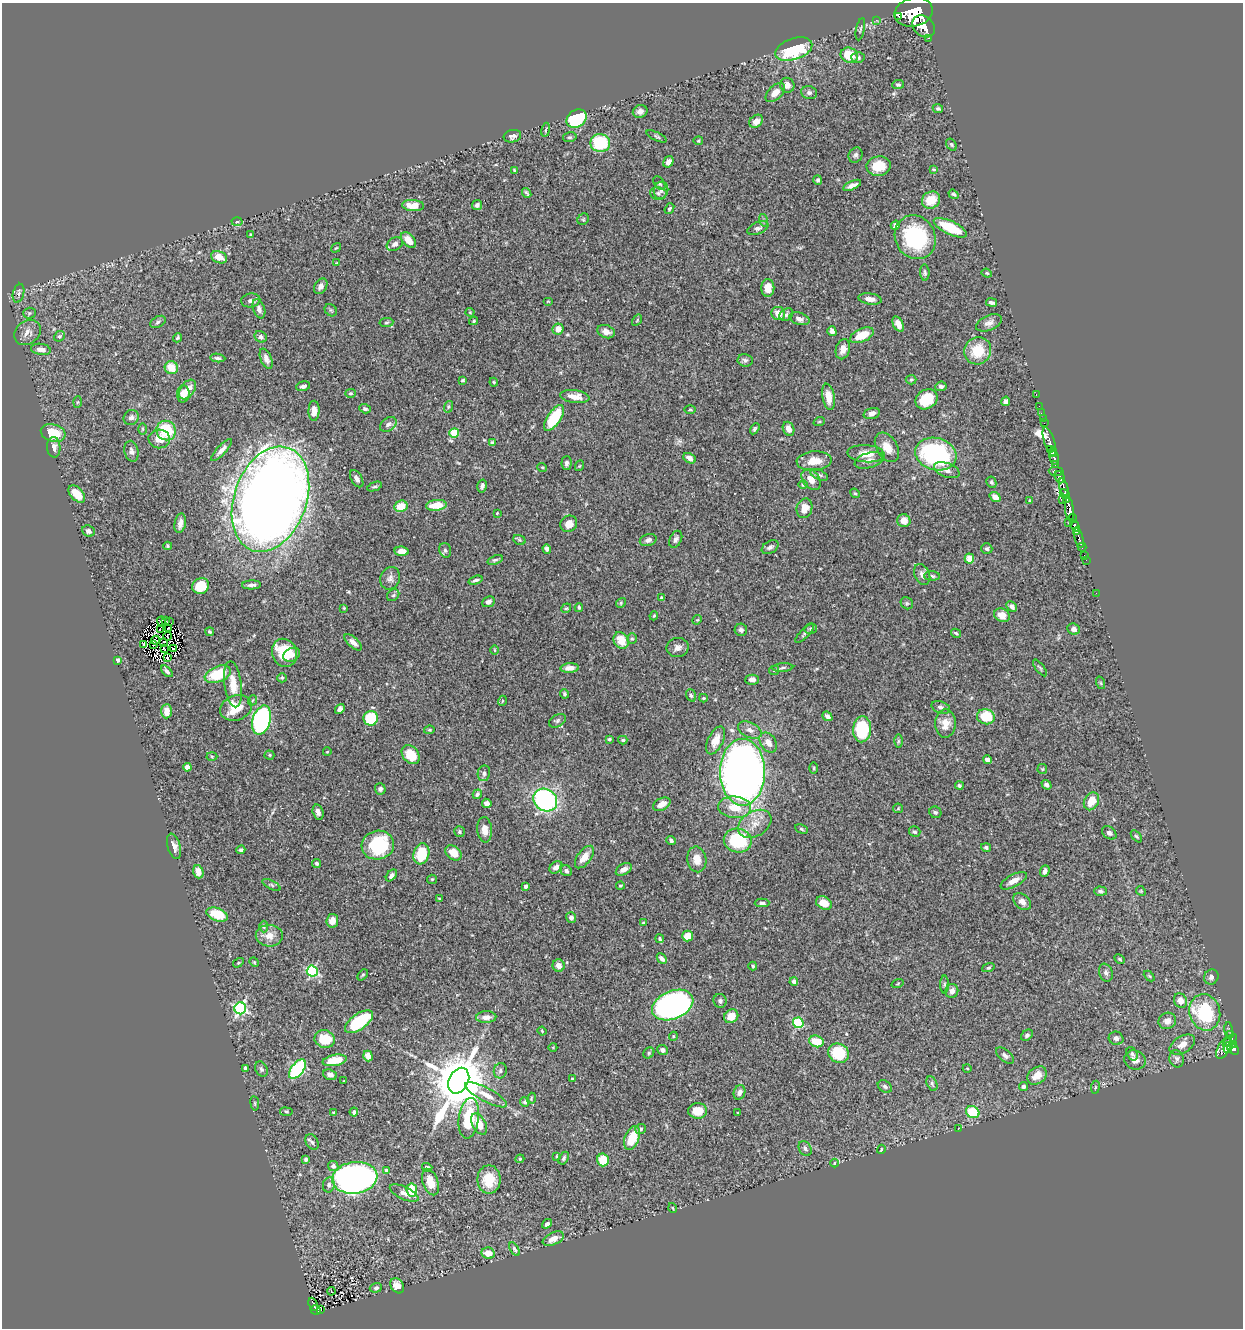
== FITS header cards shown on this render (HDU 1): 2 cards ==
NAXIS1  =                 1241
NAXIS2  =                 1326

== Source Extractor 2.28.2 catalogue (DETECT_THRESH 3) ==
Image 1241 x 1326 px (HDU 1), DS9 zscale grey, 1 PNG px = 1 image px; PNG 1245 x 1330 px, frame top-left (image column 1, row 1326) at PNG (2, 3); each listed source drawn as its Kron ellipse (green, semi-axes under 4 px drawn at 4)
Background 0.614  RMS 0.022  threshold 0.066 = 3 sigma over >= 5 px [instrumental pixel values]
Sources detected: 447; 5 with non-positive FLUX_AUTO (blend fragments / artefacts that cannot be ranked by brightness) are neither listed nor drawn; the other 442 listed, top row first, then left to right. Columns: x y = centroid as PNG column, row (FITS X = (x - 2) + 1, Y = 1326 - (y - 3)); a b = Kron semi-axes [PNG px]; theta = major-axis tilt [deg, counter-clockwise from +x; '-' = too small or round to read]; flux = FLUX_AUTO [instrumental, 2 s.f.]
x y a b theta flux
914 12 19 14 14 7500
899 16 3 3 - 380
876 20 2 2 - 9.1
924 26 12 9 -44 2400
860 29 11 3 78 2.2
929 38 4 3 - 72
794 49 19 10 18 120
849 55 9 7 -22 34
858 58 6 5 - 3.5
787 85 7 7 - 8
898 85 6 4 7 2.5
775 93 11 7 44 13
809 93 8 6 -13 4.5
938 109 5 4 - 2.8
640 111 7 6 - 6.9
576 119 10 8 34 110
756 121 7 6 - 11
546 130 7 3 80 2.1
512 136 9 6 12 5.3
656 136 11 4 -25 2.9
570 137 7 5 12 2.6
698 141 5 4 - 1.6
600 143 10 9 - 81
951 145 6 4 -56 2.2
855 155 8 6 62 4
668 162 6 5 - 5.7
879 166 12 10 8 32
933 169 3 3 - 1.4
514 170 4 2 - 1.6
818 180 5 4 - 2.7
659 183 7 5 -54 2.7
852 185 10 4 25 5.9
661 190 8 7 - 4.8
527 193 5 2 - 2.3
658 193 8 6 -8 3.1
954 194 5 4 - 2.3
931 200 9 8 - 25
477 205 5 4 - 4.6
413 206 11 5 -3 17
669 209 6 4 52 2.1
583 219 6 5 - 2.1
763 220 6 4 -72 2.8
237 222 5 3 - 1.6
895 225 5 4 - 4.3
758 228 11 6 23 6.1
950 228 18 6 -26 55
250 235 4 3 - 1.5
915 237 22 20 -60 120
408 240 9 5 -49 23
395 244 8 6 29 6.2
336 248 5 3 - 1.3
219 257 8 5 -21 17
337 263 4 2 - 1.1
925 273 8 4 -86 2.7
987 273 5 4 - 1.9
321 286 8 6 59 6.1
768 288 9 6 -89 15
19 293 9 5 76 4.1
870 299 11 5 -8 10
251 300 9 7 10 5.6
548 301 5 3 - 1.2
991 303 5 3 - 4
259 309 10 6 -69 7
331 310 7 5 -44 2.6
470 312 4 4 - 1.3
29 313 6 5 - 2.3
778 313 7 6 - 14
786 315 7 5 34 3.5
799 319 10 6 -16 5.5
637 320 6 4 57 1.8
474 321 4 3 - 1.7
158 322 8 5 30 3.5
386 323 7 4 6 2.3
989 323 14 7 23 7.9
898 324 8 5 -64 10
558 329 5 5 - 12
832 331 5 4 - 6.9
27 332 14 11 37 11
606 332 9 6 -20 8.8
862 335 13 6 24 31
59 336 6 5 - 2.2
261 337 6 5 - 4
177 338 5 4 - 2.5
41 349 10 5 -7 7.9
843 349 10 7 76 9.8
978 351 14 13 - 43
218 358 7 4 -5 3.3
266 359 11 5 -68 6.9
745 360 7 6 - 4.2
171 368 7 6 - 26
463 380 3 3 - 2.3
911 380 5 5 - 1.9
494 382 4 3 - 1.7
303 386 7 4 16 4.7
941 386 6 4 6 3.7
188 389 11 7 54 15
350 393 5 4 - 2
183 394 8 6 86 15
1036 395 3 2 - 18
575 396 14 6 -6 17
828 397 13 6 -80 18
926 399 11 9 34 43
1006 401 5 4 - 4.2
78 402 6 3 87 1.4
1039 406 2 2 - 10
448 407 6 4 71 2
365 409 6 4 -18 3.4
690 410 5 3 - 1.5
314 411 10 5 89 13
1041 413 2 2 - 14
872 414 8 5 16 7
131 417 8 7 - 4.7
554 418 15 6 57 71
1043 419 3 2 - 26
819 422 6 3 19 1.7
1044 423 2 2 - 10
388 424 9 6 34 6.5
143 429 6 3 -89 1.7
755 429 6 4 59 2.5
788 429 7 5 -66 12
166 430 10 9 - 62
53 433 12 8 -17 39
454 433 5 4 - 50
159 439 11 9 -3 16
1049 442 15 5 -72 970
492 443 4 3 - 3.2
54 447 10 6 -87 9.4
887 447 16 10 -58 20
1051 449 3 2 - 260
222 450 14 4 47 7.9
131 451 10 7 -77 6.4
1053 452 4 2 - 240
866 454 19 8 -4 19
936 454 21 16 -16 200
689 458 6 5 - 9.6
1054 458 7 3 -80 650
869 460 15 7 15 8.4
814 461 17 9 3 21
567 463 7 5 88 4.5
1055 464 4 3 - 130
579 466 5 3 - 1.4
542 467 5 3 - 1.3
947 470 13 7 -20 9
1056 471 7 4 -2 230
819 475 9 4 -24 3.7
1060 477 6 4 -68 310
357 479 9 5 -60 6.4
811 479 12 8 -53 13
991 482 6 4 -63 2.4
803 485 4 4 - 1.7
482 486 6 4 78 4.5
375 487 8 4 21 2.9
1064 487 9 3 -74 380
855 493 5 4 - 1.9
77 494 10 6 -46 24
1065 494 6 4 -47 370
995 497 6 4 -37 9.5
270 499 54 36 70 2700
1062 499 3 2 - 54
1067 499 4 3 - 210
1030 501 4 3 - 1.3
436 505 10 5 6 28
401 506 7 5 10 23
804 508 10 7 74 19
1069 509 12 4 -84 1600
497 513 3 3 - 1.1
1073 518 4 3 - 190
904 521 6 6 - 14
180 523 10 5 79 8.5
1068 523 3 2 - 5.7
569 524 9 7 43 13
1075 526 6 3 -59 530
88 531 6 5 - 5.3
1076 532 4 3 - 280
1079 538 10 4 -78 230
676 539 9 6 64 4.8
519 540 6 5 - 2.2
648 540 8 6 17 5
168 546 4 4 - 1.8
770 547 9 6 32 4.6
1082 547 4 2 - 73
547 549 5 4 - 4.5
987 549 5 5 - 3
445 550 7 5 -74 3.6
402 551 7 4 -5 12
1084 555 2 2 - 14
969 559 5 4 - 28
495 560 8 4 18 2.8
1086 560 2 2 - 5.7
922 574 11 7 -67 6.7
932 576 8 4 -1 2.7
390 578 11 9 65 7.4
475 580 7 4 18 3.7
252 585 9 4 2 5.1
201 586 8 7 - 33
1096 593 2 2 - 7.6
393 595 7 5 43 2.9
661 598 4 4 - 1.9
488 602 6 5 - 6
621 603 5 4 - 2
907 603 6 5 - 2.6
1012 606 6 4 -45 5.9
579 607 4 3 - 2
344 608 4 3 - 1.5
566 608 5 4 - 1.8
1002 615 8 6 -24 16
654 616 5 4 - 1.7
697 620 5 4 - 1.6
161 621 5 2 - 0.4
166 621 3 2 - 1.7
169 622 2 2 - 0.19
168 628 3 2 - 1.3
811 629 6 5 - 2.8
1074 629 6 5 - 7.2
160 630 4 2 - 0.58
741 630 6 6 - 3.7
210 632 4 3 - 2
805 633 12 4 46 3.9
956 633 5 3 - 2.5
168 636 4 2 - 0.13
632 639 5 5 - 2.2
155 640 4 2 - 1.8
621 640 9 7 -54 26
163 642 3 2 - 2.8
353 642 11 5 -43 8.6
143 644 3 3 - 3.2
154 645 3 2 - 1
174 648 3 2 - 1.4
678 648 11 9 12 8.2
164 649 4 2 - 1
495 650 5 3 - 1.3
285 653 14 12 -67 55
292 655 9 6 28 7.2
167 657 4 2 - 3.3
118 660 4 4 - 4.1
570 668 9 5 3 11
783 668 10 4 3 3.5
1040 668 10 3 -52 2.2
774 670 5 4 - 1.8
167 671 7 4 -44 3.6
218 674 14 7 21 59
282 678 4 4 - 2.3
752 680 6 5 - 7.9
1101 683 6 4 -71 1.7
233 684 23 8 -83 24
564 694 4 3 - 2.3
691 695 6 5 - 2.6
703 698 4 3 - 1.6
253 700 5 3 - 1.4
502 701 5 3 - 1.2
941 707 10 6 -20 4.6
236 708 16 12 20 40
340 709 5 4 - 4.3
167 711 7 5 88 14
827 716 5 4 - 6.3
986 717 9 7 -14 40
371 718 7 7 - 62
262 720 15 9 74 260
557 721 9 6 30 3.5
945 724 14 10 90 18
862 729 13 9 86 91
429 730 5 4 - 2.3
750 730 12 7 -25 8
609 739 4 3 - 2.4
623 740 5 3 - 2.6
715 740 15 7 64 16
898 741 6 4 89 2.2
768 743 11 7 -55 12
327 752 4 2 - 1.1
269 755 5 4 - 1.8
411 755 10 7 -51 32
212 756 5 3 - 1.5
987 760 4 4 - 5.9
187 767 4 4 - 26
814 768 6 4 -89 1.7
1042 769 5 5 - 1.6
743 772 33 22 -90 1200
484 773 8 6 78 5
959 785 4 3 - 2.8
1046 785 5 4 - 5.4
380 789 5 5 - 3.5
477 794 5 4 - 3.6
545 800 12 10 -36 240
1091 801 9 7 62 24
487 803 5 4 - 6.3
662 804 9 6 27 12
735 807 16 11 -4 31
898 808 5 5 - 1.7
318 812 8 5 -73 6.9
935 812 6 5 - 3
755 824 18 12 31 21
801 829 6 4 -29 2.2
485 830 13 7 -86 13
459 832 5 5 - 3.1
915 832 6 5 - 2.8
1109 833 8 5 -39 4.5
1136 836 7 4 -47 2.3
671 840 5 4 - 4.1
738 841 14 12 -11 98
378 845 16 14 13 100
174 846 13 6 -73 8.3
986 847 5 4 - 2.8
241 850 4 4 - 3
454 853 9 6 -40 20
421 854 10 8 73 47
584 857 13 7 53 14
697 859 13 9 -80 16
317 863 5 4 - 2.5
556 867 7 5 41 7.9
624 869 9 5 32 9
566 871 6 5 - 4.4
1045 871 6 4 70 4.2
198 872 6 5 - 15
391 875 7 4 49 4.5
432 879 5 4 - 1.7
1014 881 14 6 28 12
271 885 10 4 -28 2.4
620 886 4 3 - 1.5
526 887 4 3 - 3.2
1100 891 6 4 -3 3.2
1141 891 5 4 - 1.7
439 898 3 2 - 0.99
1022 902 10 7 -42 8.8
762 903 7 4 1 2.9
824 903 8 6 -28 16
217 914 11 6 -20 42
571 917 5 5 - 4.9
332 921 7 6 - 12
643 923 4 3 - 1.5
264 926 6 4 90 1.9
269 936 13 10 -2 13
687 936 5 5 - 23
660 939 4 3 - 2.5
662 959 6 4 -45 4.8
1120 959 6 4 -28 1.8
254 962 5 4 - 1.6
238 963 6 3 32 1.8
559 966 6 6 - 10
753 966 4 3 - 2
988 968 6 4 18 2.1
312 971 5 5 - 170
1106 973 9 6 -69 4.2
363 975 6 4 49 2.1
1149 976 6 4 -44 1.7
1211 977 8 7 - 4.6
794 981 4 4 - 4.8
898 983 6 3 19 1.4
944 984 9 4 90 2.8
952 991 7 6 - 8.6
720 1001 7 6 - 3.7
1180 1001 7 6 - 11
673 1005 22 14 23 640
240 1008 6 6 - 260
1205 1012 18 15 -75 120
731 1016 7 6 - 17
486 1017 10 6 3 10
1167 1021 9 8 - 8.1
359 1022 16 7 36 94
798 1023 5 5 - 90
542 1031 4 3 - 1.3
1229 1031 9 3 -83 71
1027 1035 7 5 40 2.8
1230 1035 4 3 - 96
673 1036 5 4 - 1.7
1116 1038 7 6 - 6
325 1039 10 8 -17 36
816 1041 7 5 -16 30
1230 1041 8 3 40 110
1182 1044 14 8 30 13
1234 1044 3 3 - 39
553 1047 4 3 - 1.2
1224 1048 12 6 61 320
1228 1048 5 3 - 280
1233 1049 7 4 -38 370
663 1050 5 5 - 5.4
649 1053 6 5 - 2.5
839 1053 11 9 -31 62
1132 1054 7 5 -62 2.9
368 1056 5 4 - 9.8
1005 1056 11 6 -39 4.4
1177 1059 9 7 -78 5.2
335 1060 12 5 10 33
1135 1060 11 9 -24 10
245 1068 4 3 - 3.3
967 1068 4 3 - 1.2
261 1069 8 5 -61 3.5
297 1069 11 6 52 200
500 1071 7 6 - 4.1
330 1075 7 5 -23 6.9
1037 1075 10 8 38 17
572 1079 4 3 - 1.9
344 1081 3 2 - 1
459 1081 13 9 62 11000
932 1083 7 5 -64 3.1
885 1086 8 5 -34 4.2
1023 1086 4 4 - 3
1095 1087 6 3 81 1.5
739 1092 7 5 70 8
486 1095 23 6 -28 18
531 1098 6 3 71 1.6
525 1102 4 4 - 2.7
255 1103 7 3 -82 1.7
698 1111 9 8 - 21
286 1112 6 3 -9 1.7
354 1112 4 3 - 3.2
973 1112 7 6 - 55
333 1113 4 4 - 1.6
738 1113 3 2 - 1.1
469 1118 20 10 82 64
479 1124 11 6 -62 22
640 1129 5 5 - 3.3
958 1129 3 2 - 21
632 1138 12 7 69 34
312 1142 8 6 -55 3.6
805 1148 8 6 -60 4.3
881 1149 5 4 - 1.9
557 1156 4 3 - 1.6
564 1158 7 4 59 2.9
306 1159 4 3 - 3.1
520 1159 4 4 - 1.4
603 1160 6 6 - 39
835 1163 4 3 - 1.2
333 1166 5 5 - 6.7
427 1167 5 4 - 3.5
386 1170 4 4 - 4.4
355 1178 22 16 7 810
489 1179 14 11 90 39
430 1182 14 7 -70 24
329 1185 8 6 80 5
412 1190 6 5 - 48
404 1193 15 6 -25 11
673 1208 5 3 - 1.1
547 1224 5 3 - 4.2
553 1239 11 6 24 13
514 1249 7 4 -58 2.8
488 1253 7 5 -11 16
397 1286 8 6 -55 14
376 1288 6 4 19 3.9
331 1291 4 2 - 1.4
313 1304 7 3 -69 69
321 1309 4 3 - 8.7
316 1310 5 4 - 60
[5 non-positive-flux detections neither listed nor drawn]